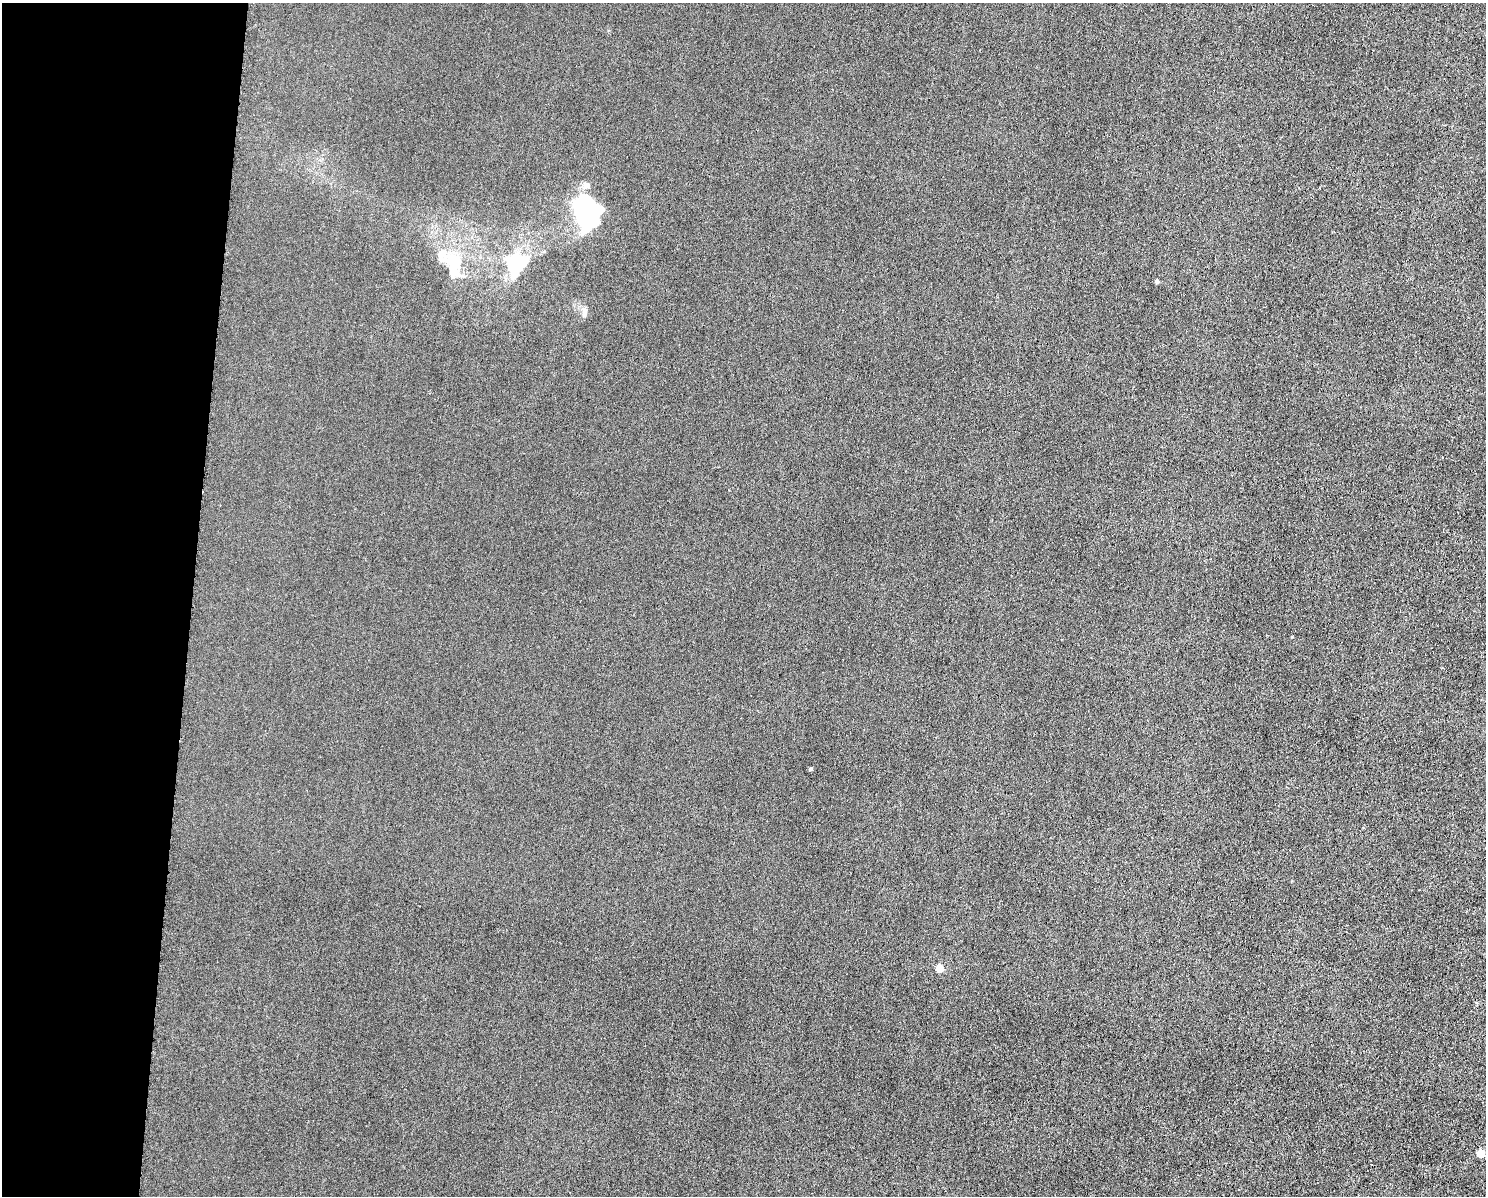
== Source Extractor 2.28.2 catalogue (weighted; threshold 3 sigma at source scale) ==
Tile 4 of 3 x 4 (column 1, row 2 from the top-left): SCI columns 232-1715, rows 2391-3584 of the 4800 x 4779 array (HDU 1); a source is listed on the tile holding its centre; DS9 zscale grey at full resolution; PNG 1488 x 1198 px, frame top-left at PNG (2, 3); no overlay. Shown black and unused: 13% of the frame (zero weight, under 3 of 6 exposures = <1% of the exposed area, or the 3 px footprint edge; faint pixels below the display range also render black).
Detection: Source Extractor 2.28.2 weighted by HDU 2 'WHT'; one run over the whole footprint, this tile lists its part. Background 0.00826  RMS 0.0031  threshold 0.0128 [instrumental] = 3 sigma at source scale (4.09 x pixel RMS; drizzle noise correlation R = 1.36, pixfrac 0.8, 0.05/0.05 arcsec/px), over >= 5 px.
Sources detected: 9; all 9 listed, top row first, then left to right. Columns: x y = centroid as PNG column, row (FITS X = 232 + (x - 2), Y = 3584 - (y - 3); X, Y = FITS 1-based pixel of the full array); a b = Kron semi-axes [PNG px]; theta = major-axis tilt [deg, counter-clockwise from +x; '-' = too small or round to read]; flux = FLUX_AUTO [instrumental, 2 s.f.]
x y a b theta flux
589 214 37 26 -84 37
453 261 28 25 -42 11
517 264 33 22 54 19
1157 281 5 4 - 0.72
584 312 14 6 85 1.2
1292 637 3 3 - 0.26
810 769 6 4 30 0.39
940 969 5 5 - 5
1480 1153 6 5 - 5.5